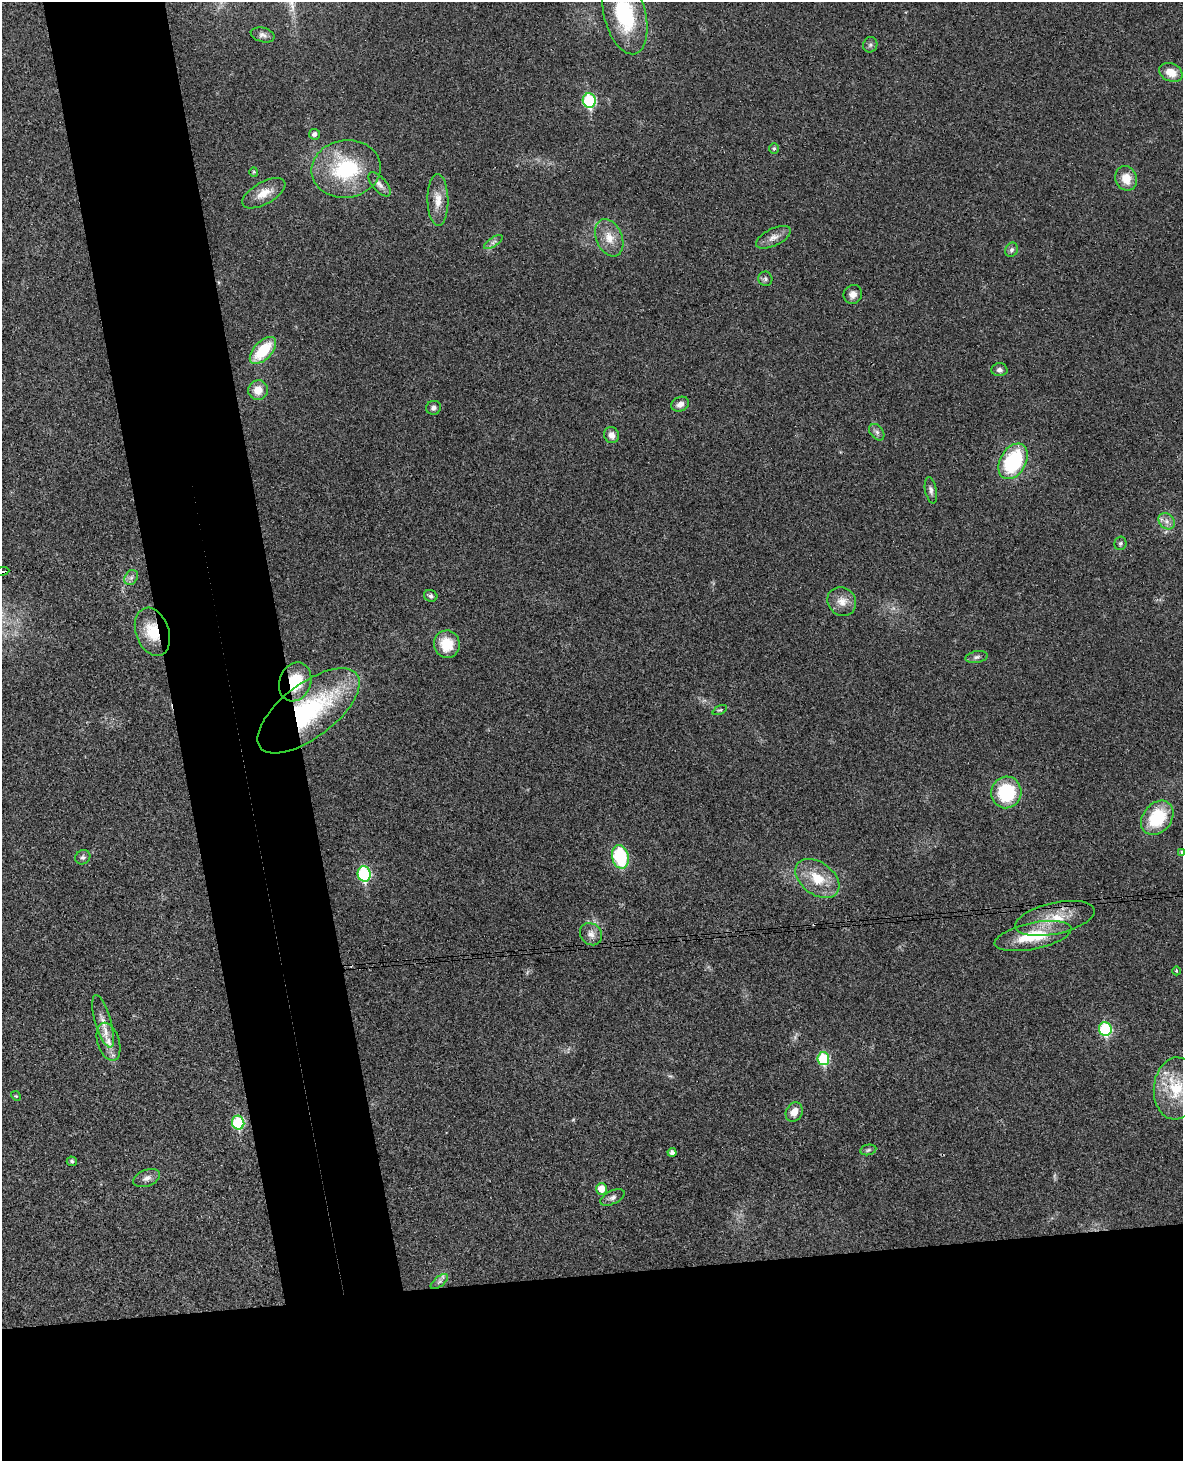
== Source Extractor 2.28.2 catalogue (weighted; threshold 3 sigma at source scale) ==
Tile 11 of 4 x 3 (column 3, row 3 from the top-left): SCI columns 2425-3605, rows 254-1712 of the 4844 x 4777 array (HDU 1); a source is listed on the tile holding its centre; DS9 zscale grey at full resolution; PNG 1185 x 1463 px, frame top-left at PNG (2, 2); each listed source drawn as its Kron ellipse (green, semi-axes under 4 px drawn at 4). Shown black and unused: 22% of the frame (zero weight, under 3 of 4 exposures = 6% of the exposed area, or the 3 px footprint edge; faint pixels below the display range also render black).
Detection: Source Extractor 2.28.2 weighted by HDU 2 'WHT'; one run over the whole footprint, this tile lists its part. Background 0.035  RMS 0.0042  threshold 0.0187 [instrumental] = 3 sigma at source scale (4.5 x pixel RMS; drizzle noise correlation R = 1.50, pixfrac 1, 0.05/0.05 arcsec/px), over >= 5 px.
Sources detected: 67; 1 cosmic-ray / hot-pixel residue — neither listed nor drawn; the other 66 listed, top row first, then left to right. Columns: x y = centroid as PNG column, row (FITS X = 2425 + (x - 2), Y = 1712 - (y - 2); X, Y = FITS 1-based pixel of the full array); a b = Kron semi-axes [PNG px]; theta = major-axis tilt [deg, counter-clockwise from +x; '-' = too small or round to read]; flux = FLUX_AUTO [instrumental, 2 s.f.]
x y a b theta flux
625 14 41 21 -75 32
263 35 12 7 -15 1.5
870 45 8 7 - 1.1
1171 72 12 9 -25 5.4
589 101 7 6 - 38
314 134 5 5 - 1.6
774 148 5 5 - 0.66
346 169 35 29 8 33
254 172 5 4 - 0.47
1126 178 12 10 -68 6.1
379 184 15 7 -49 2.2
264 193 24 11 29 6
438 200 26 10 -89 5.9
773 237 19 8 26 3.2
609 238 19 13 -67 6.3
493 242 11 4 34 1.2
1011 250 7 6 - 1.1
765 279 7 7 - 0.98
853 294 10 9 - 2.5
263 350 16 9 46 16
999 370 8 6 -3 1.5
258 390 10 9 - 5.1
680 404 9 7 26 2.2
433 408 7 7 - 1.4
877 432 9 6 -51 1.4
612 435 8 7 - 2.5
1013 461 19 13 60 32
931 490 13 5 -79 1.6
1167 521 9 7 -46 2.2
1120 543 7 6 - 0.88
2 571 7 3 8 9.4
131 578 8 6 54 1.4
431 596 7 5 -23 1
842 601 15 13 -47 4.6
152 632 25 16 -70 12
447 644 14 13 - 11
977 657 11 5 10 1.3
295 682 20 15 69 15
720 710 8 4 25 0.6
309 711 61 27 37 63
1006 792 16 15 - 25
1157 818 19 14 51 21
1182 852 4 3 - 0.8
83 857 8 6 38 1.1
620 857 12 8 -76 29
364 874 8 6 -80 41
817 878 25 16 -37 12
1055 918 41 15 12 13
591 934 12 10 -47 2.7
1033 936 39 13 12 18
1176 971 4 3 - 0.35
103 1021 27 8 -74 4.7
1105 1029 7 6 - 34
108 1042 20 11 -72 5.3
823 1059 6 6 - 23
1176 1088 31 22 85 18
16 1096 5 4 - 0.48
794 1112 10 8 63 4
238 1123 7 6 - 28
868 1150 8 5 11 0.86
672 1152 4 4 - 1.6
72 1161 5 4 - 0.94
147 1178 14 8 22 2.3
601 1189 6 5 - 5.6
612 1197 13 6 25 1.7
439 1282 10 5 39 1.3
Overlapping masked pixels (flux is a lower limit): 5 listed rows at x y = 2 571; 152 632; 295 682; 309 711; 1033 936
Isophote crosses this tile's border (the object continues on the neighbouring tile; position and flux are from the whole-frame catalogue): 4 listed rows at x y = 625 14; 2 571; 1182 852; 1176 1088